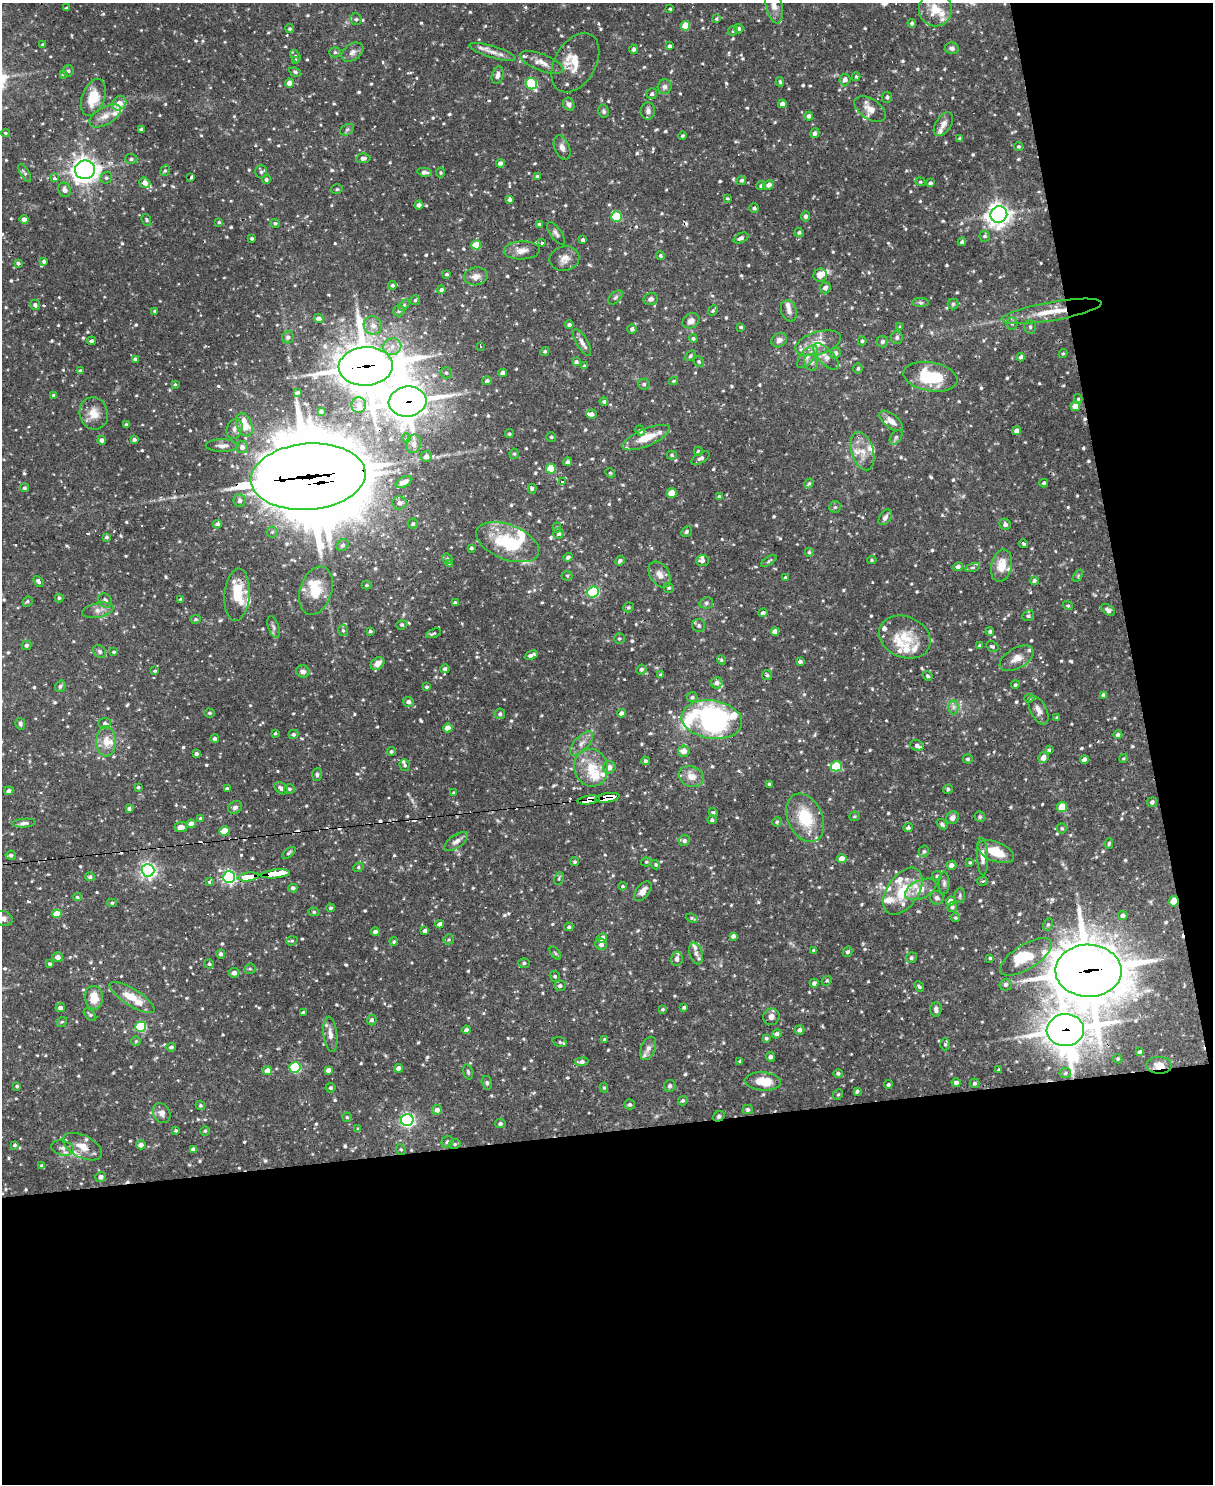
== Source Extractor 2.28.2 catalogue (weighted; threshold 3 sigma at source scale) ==
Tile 12 of 4 x 3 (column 4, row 3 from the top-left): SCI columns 3634-4844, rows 247-1728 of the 4844 x 4825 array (HDU 1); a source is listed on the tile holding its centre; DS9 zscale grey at full resolution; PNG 1215 x 1486 px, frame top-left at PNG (2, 3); each listed source drawn as its Kron ellipse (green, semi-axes under 4 px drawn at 4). Shown black and unused: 30% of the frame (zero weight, under 2 of 3 exposures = <1% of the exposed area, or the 3 px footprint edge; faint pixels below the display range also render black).
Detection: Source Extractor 2.28.2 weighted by HDU 2 'WHT'; one run over the whole footprint, this tile lists its part. Background 0.0908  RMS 0.003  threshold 0.0137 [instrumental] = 3 sigma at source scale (4.5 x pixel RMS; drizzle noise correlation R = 1.50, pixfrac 1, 0.05/0.05 arcsec/px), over >= 5 px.
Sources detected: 946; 1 too faint to see at this stretch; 1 inside a brighter object's white glare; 15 cosmic-ray / hot-pixel residue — neither listed nor drawn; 57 inside a brighter listed object's ellipse — not listed separately; of the other 872, all 500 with FLUX_AUTO >= 0.423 (the completeness limit of this list) listed and drawn (372 fainter detections not listed), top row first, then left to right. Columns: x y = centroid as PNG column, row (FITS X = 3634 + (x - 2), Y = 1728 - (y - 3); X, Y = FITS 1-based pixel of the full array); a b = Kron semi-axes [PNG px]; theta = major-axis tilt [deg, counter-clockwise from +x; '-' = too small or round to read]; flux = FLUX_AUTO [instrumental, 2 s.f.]
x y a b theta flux
774 5 18 8 -78 2.7
66 8 3 3 - 0.45
670 9 3 3 - 0.55
935 9 17 16 - 6.1
356 19 6 6 - 0.62
716 19 4 4 - 0.43
912 23 4 4 - 0.67
685 26 5 5 - 6.6
290 29 4 4 - 0.52
739 29 5 4 - 0.84
733 31 5 4 - 0.45
43 44 4 3 - 0.48
670 46 4 4 - 0.69
952 48 7 5 -13 0.87
634 49 4 4 - 0.86
335 52 5 5 - 0.5
352 52 12 8 35 1.5
493 52 24 6 -17 2.6
295 56 7 4 -63 0.48
296 60 4 4 - 0.64
541 62 23 8 -21 2.9
575 63 32 20 60 6
68 71 5 5 - 0.6
295 72 6 4 -29 0.64
63 74 4 3 - 0.49
497 75 9 5 73 1.4
856 77 4 4 - 0.5
845 79 6 5 - 1.6
780 82 5 3 - 0.44
289 83 4 4 - 1.9
531 84 6 5 - 25
665 87 7 7 - 1.1
652 94 6 5 - 0.74
93 97 19 11 70 7.1
887 97 5 5 - 0.71
119 103 8 6 48 3.3
569 104 7 5 -67 0.99
782 104 4 4 - 1.9
870 109 17 10 -34 3.1
603 111 7 5 -79 0.63
648 111 8 7 - 1.1
105 116 17 9 29 2.9
809 116 4 4 - 1.1
943 124 13 7 57 1.8
141 129 4 3 - 0.71
347 130 7 5 31 0.67
6 133 4 3 - 0.48
815 133 5 4 - 1.1
683 136 4 3 - 0.5
960 138 4 3 - 0.59
1019 146 4 4 - 0.46
562 148 13 7 -68 1.7
363 158 7 4 4 1
131 159 6 5 - 0.78
500 164 4 4 - 1.7
85 170 10 9 - 220
165 171 6 4 64 0.48
261 172 6 5 - 0.66
425 172 7 4 -9 1.2
441 172 5 4 - 0.49
25 173 10 4 -59 0.68
537 176 3 3 - 0.44
191 177 3 3 - 0.64
54 178 4 3 - 1.4
106 178 6 5 - 0.7
266 179 4 4 - 0.72
741 180 5 4 - 0.64
920 182 5 4 - 0.42
145 183 6 5 - 2.2
930 183 4 4 - 0.67
768 185 6 4 28 1.2
761 186 5 4 - 0.87
337 189 6 4 14 0.52
65 190 7 6 - 1.5
728 198 4 3 - 0.43
510 199 4 4 - 0.92
419 205 4 4 - 1.2
754 208 5 4 - 0.66
999 214 8 8 - 220
616 216 5 5 - 15
806 216 5 4 - 0.97
24 220 4 4 - 1.8
146 220 6 4 -71 0.53
219 222 4 4 - 0.43
275 223 5 4 - 0.55
539 225 4 3 - 0.79
556 233 13 5 -54 1
799 233 4 4 - 0.61
985 236 5 5 - 0.66
252 238 3 3 - 0.55
741 238 8 5 24 1.1
583 240 4 3 - 0.73
962 242 4 3 - 0.76
541 243 3 3 - 0.54
476 245 5 4 - 7.7
522 250 18 9 2 2.5
660 256 4 4 - 0.61
564 258 15 12 11 2.6
44 261 4 4 - 0.67
18 263 4 4 - 0.76
447 274 3 3 - 0.61
820 275 7 6 - 2.3
476 276 12 9 9 2.4
392 285 4 4 - 0.58
825 288 6 5 - 1.6
441 290 4 4 - 0.9
615 297 8 5 45 0.67
651 299 7 6 - 1.1
415 300 5 5 - 0.51
921 302 8 4 -1 0.57
953 304 5 5 - 0.5
35 305 5 5 - 0.91
404 305 6 4 46 0.49
155 311 4 3 - 0.5
399 311 5 5 - 0.58
713 311 6 4 49 0.47
789 311 11 7 -70 1.4
1052 311 50 9 10 8.9
319 319 5 4 - 1.7
691 321 9 7 32 1.6
1012 324 6 5 - 0.62
373 325 9 9 - 2.1
569 325 4 4 - 0.79
741 327 3 3 - 0.45
900 327 4 4 - 0.5
1030 327 7 5 -88 0.6
632 329 5 5 - 0.96
288 337 6 6 - 0.94
897 337 6 6 - 0.87
693 338 4 4 - 0.59
779 340 8 6 36 1.5
91 341 4 4 - 0.75
862 341 4 4 - 0.58
582 342 15 5 -60 1.5
882 342 6 5 - 0.86
818 343 24 11 17 5.6
480 346 3 3 - 0.91
392 347 9 8 - 2.3
545 351 4 4 - 0.53
835 353 6 5 - 1.1
1063 353 4 3 - 0.43
690 356 6 4 42 0.46
807 357 14 6 51 1.9
826 357 17 7 -48 2.3
1021 357 4 4 - 1.1
135 359 4 4 - 0.64
576 362 4 3 - 0.88
699 362 5 5 - 0.6
811 362 8 6 -75 1.1
366 366 27 19 3 1000
584 366 3 3 - 0.46
858 368 5 4 - 0.55
80 371 4 4 - 0.82
446 373 6 5 - 0.73
503 373 4 4 - 1.5
930 377 27 14 -10 17
487 381 5 4 - 0.86
673 381 4 3 - 0.43
175 384 4 3 - 0.45
644 384 5 5 - 0.69
297 393 4 3 - 0.52
54 395 3 3 - 0.69
1078 399 5 4 - 0.47
408 402 19 15 7 520
604 402 4 4 - 0.61
359 405 8 7 - 2.1
1075 406 5 4 - 4
321 411 4 3 - 0.58
94 413 16 14 -72 4
592 414 5 4 - 1.2
891 421 14 6 -39 2.2
126 425 3 3 - 0.53
244 425 12 7 -71 6
234 429 10 7 71 1.3
640 430 5 4 - 1.1
1016 431 4 4 - 1.6
509 434 4 4 - 0.5
551 437 5 4 - 0.5
896 437 8 5 54 0.7
406 438 4 4 - 0.44
646 438 25 8 23 5.4
134 439 3 3 - 0.67
102 440 4 4 - 0.81
414 444 9 7 73 1.2
222 446 16 6 -1 1.5
242 447 6 6 - 1.3
698 451 4 4 - 0.49
862 451 20 11 -73 4.2
514 454 5 4 - 0.51
672 455 5 4 - 0.46
426 456 6 5 - 1.2
701 458 10 5 32 0.93
567 462 4 4 - 0.85
551 469 5 5 - 8.6
610 473 5 4 - 0.5
308 477 57 33 5 5300
404 482 9 5 29 1.4
562 482 3 3 - 15
809 483 5 4 - 0.48
1044 483 4 4 - 0.55
24 488 4 4 - 0.66
532 489 5 4 - 0.63
672 493 5 4 - 5
719 497 4 4 - 0.79
240 501 6 6 - 1.1
399 503 7 6 - 1.6
835 507 6 6 - 0.61
885 517 9 5 56 1.1
217 524 4 4 - 0.89
413 524 5 5 - 0.58
1005 524 6 5 - 1.1
557 527 5 4 - 0.43
272 532 5 5 - 0.56
686 532 6 4 47 0.71
558 533 5 5 - 0.78
107 537 4 4 - 0.57
508 542 33 17 -21 18
1024 544 4 3 - 0.5
343 545 6 5 - 0.88
471 548 3 3 - 0.62
809 552 4 4 - 0.53
568 557 4 4 - 1
447 559 5 5 - 0.54
872 560 4 4 - 0.46
620 561 5 4 - 0.85
702 561 6 5 - 0.96
769 561 9 4 33 0.54
450 563 4 4 - 0.46
1002 566 16 10 78 4.8
958 567 5 4 - 1.2
973 567 8 3 19 0.56
660 574 14 9 -57 2.2
567 576 5 5 - 0.43
1078 576 6 4 58 0.45
785 578 4 4 - 0.44
38 581 6 4 -46 0.75
1034 581 4 4 - 0.73
366 585 5 4 - 0.44
669 588 5 5 - 0.55
316 591 25 16 72 6.7
593 592 6 5 - 26
237 595 26 12 85 9
59 598 4 4 - 0.49
181 600 4 3 - 1
27 601 5 4 - 0.56
105 601 8 6 -60 1.1
455 603 4 3 - 0.83
706 603 7 5 13 0.75
1068 606 5 4 - 0.43
628 607 5 5 - 0.51
98 610 16 7 12 2.1
1108 610 8 5 -36 1.1
763 613 4 4 - 0.94
1028 616 6 5 - 0.59
195 619 5 4 - 0.42
402 625 6 4 19 0.44
699 626 6 6 - 0.97
273 627 11 5 -71 0.91
343 630 6 5 - 0.52
370 631 3 3 - 0.5
775 631 4 4 - 2
990 631 4 4 - 0.63
434 633 8 3 21 0.51
905 637 27 20 -24 8.2
619 638 5 5 - 0.55
26 645 5 4 - 0.77
980 646 4 3 - 0.8
992 647 6 5 - 0.69
100 652 7 5 -47 0.72
114 652 4 3 - 0.49
531 655 7 3 23 1.4
1017 658 18 10 30 3
721 660 5 4 - 0.43
800 661 4 3 - 0.71
378 663 7 5 39 2.5
445 669 5 4 - 0.69
641 669 5 4 - 0.69
155 671 3 3 - 0.43
303 672 7 6 - 1.3
661 675 3 3 - 0.5
767 675 5 5 - 0.53
928 676 5 4 - 0.49
717 683 6 5 - 1.2
1015 685 4 4 - 0.53
60 686 6 5 - 0.76
427 687 3 3 - 0.54
1103 695 4 3 - 0.9
692 697 5 5 - 0.68
1029 698 5 4 - 0.59
408 702 5 5 - 1.3
953 707 7 5 90 0.87
1039 710 15 8 -63 2.1
210 713 5 4 - 0.54
621 713 4 4 - 1.5
500 714 5 5 - 0.83
1057 717 4 3 - 0.53
712 720 30 19 -8 73
105 723 6 5 - 0.74
20 724 6 5 - 0.61
448 728 4 4 - 3.3
275 733 3 3 - 0.45
293 734 5 4 - 0.75
1118 735 4 4 - 0.77
215 739 4 4 - 0.83
106 741 15 9 -90 3.7
581 743 15 7 47 2.1
917 745 7 5 -27 1.4
1049 750 4 4 - 0.46
391 751 4 4 - 0.56
684 751 6 5 - 2.5
196 754 4 3 - 0.65
1043 757 5 5 - 2.4
1123 758 4 4 - 0.43
968 759 5 4 - 0.49
1084 760 4 4 - 1.7
645 761 4 4 - 0.68
405 765 6 5 - 0.54
836 766 5 5 - 18
609 767 6 6 - 2
591 768 19 17 -75 8.2
317 775 6 5 - 0.65
691 776 13 10 -22 3.4
769 784 4 3 - 0.46
138 787 3 3 - 0.46
281 788 7 5 -39 1.1
227 789 4 3 - 0.63
289 789 5 4 - 0.51
948 789 5 4 - 0.63
9 791 4 4 - 0.96
453 793 4 3 - 0.69
607 798 12 4 8 180
589 800 11 4 9 130
1152 802 5 5 - 0.86
235 807 7 6 - 1
1062 807 5 5 - 7.1
129 809 4 4 - 0.65
713 812 4 4 - 0.48
854 816 5 4 - 0.42
980 817 5 5 - 0.62
805 818 25 17 -65 12
952 818 7 6 - 1.3
201 819 4 4 - 0.98
712 820 5 4 - 0.61
777 822 5 4 - 0.54
24 823 12 4 4 1
191 824 4 4 - 2.6
942 824 6 4 -40 0.6
181 827 6 5 - 1.6
908 828 5 4 - 0.69
1062 828 5 5 - 0.49
224 831 5 4 - 7.8
684 840 5 5 - 0.79
456 841 14 6 35 1.5
1109 844 5 4 - 0.48
924 851 6 5 - 0.64
996 852 19 9 -22 7.2
289 853 8 4 38 0.58
11 855 5 4 - 0.74
982 856 19 5 -87 2.2
842 859 5 4 - 2.2
575 862 4 4 - 0.59
646 862 5 4 - 0.46
970 862 4 4 - 0.46
656 865 5 4 - 0.48
951 865 5 4 - 1.7
358 867 5 4 - 0.49
148 870 6 6 - 110
275 874 15 4 6 98
937 876 5 5 - 0.53
90 877 5 4 - 0.76
229 877 6 6 - 75
248 877 11 4 7 52
559 879 6 4 64 0.44
209 881 3 3 - 1.4
982 881 5 3 - 0.45
944 883 11 5 -90 0.85
623 886 4 3 - 0.43
293 888 4 4 - 0.84
921 889 16 9 25 3.5
643 891 11 6 52 1.9
903 891 26 15 56 10
960 895 7 5 87 0.63
77 897 4 4 - 0.49
937 898 7 6 - 1.1
951 901 5 4 - 2.5
1174 901 5 4 - 8.8
112 903 5 4 - 0.52
952 907 5 4 - 0.74
331 908 4 4 - 0.54
314 912 5 4 - 0.48
57 914 5 4 - 6
1123 916 4 4 - 0.97
3 918 10 7 -13 1.6
692 918 6 4 -23 0.46
955 918 4 4 - 0.48
440 924 4 4 - 1.6
1048 925 6 4 63 0.5
569 927 4 3 - 0.6
425 931 4 3 - 0.86
375 932 4 3 - 1.1
733 936 4 4 - 1
602 938 5 4 - 2.3
449 939 5 5 - 0.46
292 941 6 4 19 0.43
394 941 4 4 - 0.54
601 944 6 5 - 1.1
814 950 3 3 - 0.45
848 952 5 4 - 0.71
555 953 7 4 -53 0.47
696 953 11 6 -72 1.6
221 954 4 4 - 0.88
58 957 5 5 - 1.5
1026 957 30 12 32 9
911 958 5 5 - 0.73
990 958 3 3 - 0.43
677 959 7 5 77 1.2
524 963 5 5 - 0.67
50 964 4 4 - 0.64
209 964 5 4 - 0.55
250 969 6 5 - 0.47
1088 971 33 26 -1 1400
234 973 5 4 - 1.6
555 976 6 5 - 0.57
827 981 5 4 - 0.48
814 983 4 4 - 1
1006 985 6 6 - 0.88
560 986 5 5 - 0.73
919 986 6 3 -49 0.52
132 997 26 8 -32 7
94 998 12 9 -85 4.9
684 1007 4 3 - 0.58
60 1008 5 4 - 1.2
663 1009 4 4 - 0.46
936 1009 7 5 88 1.1
303 1013 4 3 - 0.86
90 1015 7 4 -45 0.64
771 1017 8 8 - 1.7
372 1020 5 5 - 0.78
62 1022 5 4 - 0.43
141 1027 5 5 - 19
466 1030 4 4 - 1.1
800 1030 5 4 - 0.99
1065 1030 18 16 6 650
330 1034 18 7 -83 2.1
777 1034 5 4 - 0.97
766 1038 4 3 - 0.56
605 1040 4 4 - 0.55
136 1041 5 4 - 0.46
560 1042 7 4 -18 0.6
945 1044 6 5 - 0.51
171 1047 5 4 - 0.68
648 1049 12 7 67 1.6
1140 1052 4 3 - 0.77
770 1057 4 4 - 0.91
1118 1059 5 4 - 0.45
740 1061 4 3 - 0.43
582 1062 7 4 8 1.1
1159 1065 13 8 -2 2.8
295 1068 6 5 - 24
399 1068 4 4 - 1.8
328 1070 4 4 - 1.4
999 1070 3 3 - 0.51
268 1071 4 4 - 4.1
468 1072 8 4 -76 0.56
838 1073 5 4 - 0.8
1065 1073 6 5 - 0.53
763 1081 18 9 -4 6.6
487 1083 7 5 -74 0.6
956 1083 4 4 - 1.1
975 1083 5 4 - 0.62
888 1085 4 4 - 0.55
17 1086 4 4 - 0.44
670 1086 6 5 - 0.95
330 1088 5 5 - 0.64
604 1088 5 4 - 0.46
857 1091 4 3 - 0.66
838 1095 6 4 65 0.46
683 1101 5 4 - 0.58
630 1104 5 5 - 0.72
200 1105 5 4 - 0.49
437 1110 5 5 - 1.6
748 1110 5 4 - 0.81
162 1113 10 8 -61 2
719 1116 6 5 - 0.58
347 1117 4 4 - 0.45
407 1120 6 6 - 76
500 1124 5 4 - 0.78
358 1129 4 4 - 0.46
176 1131 3 3 - 0.44
205 1131 5 5 - 0.45
447 1142 6 5 - 0.74
455 1144 6 4 14 0.56
14 1145 4 4 - 0.51
141 1145 5 4 - 1.5
82 1147 21 11 -27 4.1
62 1148 12 7 -14 1.4
193 1149 4 3 - 1.1
401 1149 5 4 - 0.44
42 1166 4 3 - 0.5
101 1177 5 5 - 1.2
Overlapping masked pixels (flux is a lower limit): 17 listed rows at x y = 575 63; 85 170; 1052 311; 366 366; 408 402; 308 477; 237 595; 408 702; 607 798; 589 800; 275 874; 248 877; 1174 901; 1088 971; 1065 1030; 1159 1065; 719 1116
Isophote crosses this tile's border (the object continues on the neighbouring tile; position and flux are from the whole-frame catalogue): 2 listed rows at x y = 774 5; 3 918